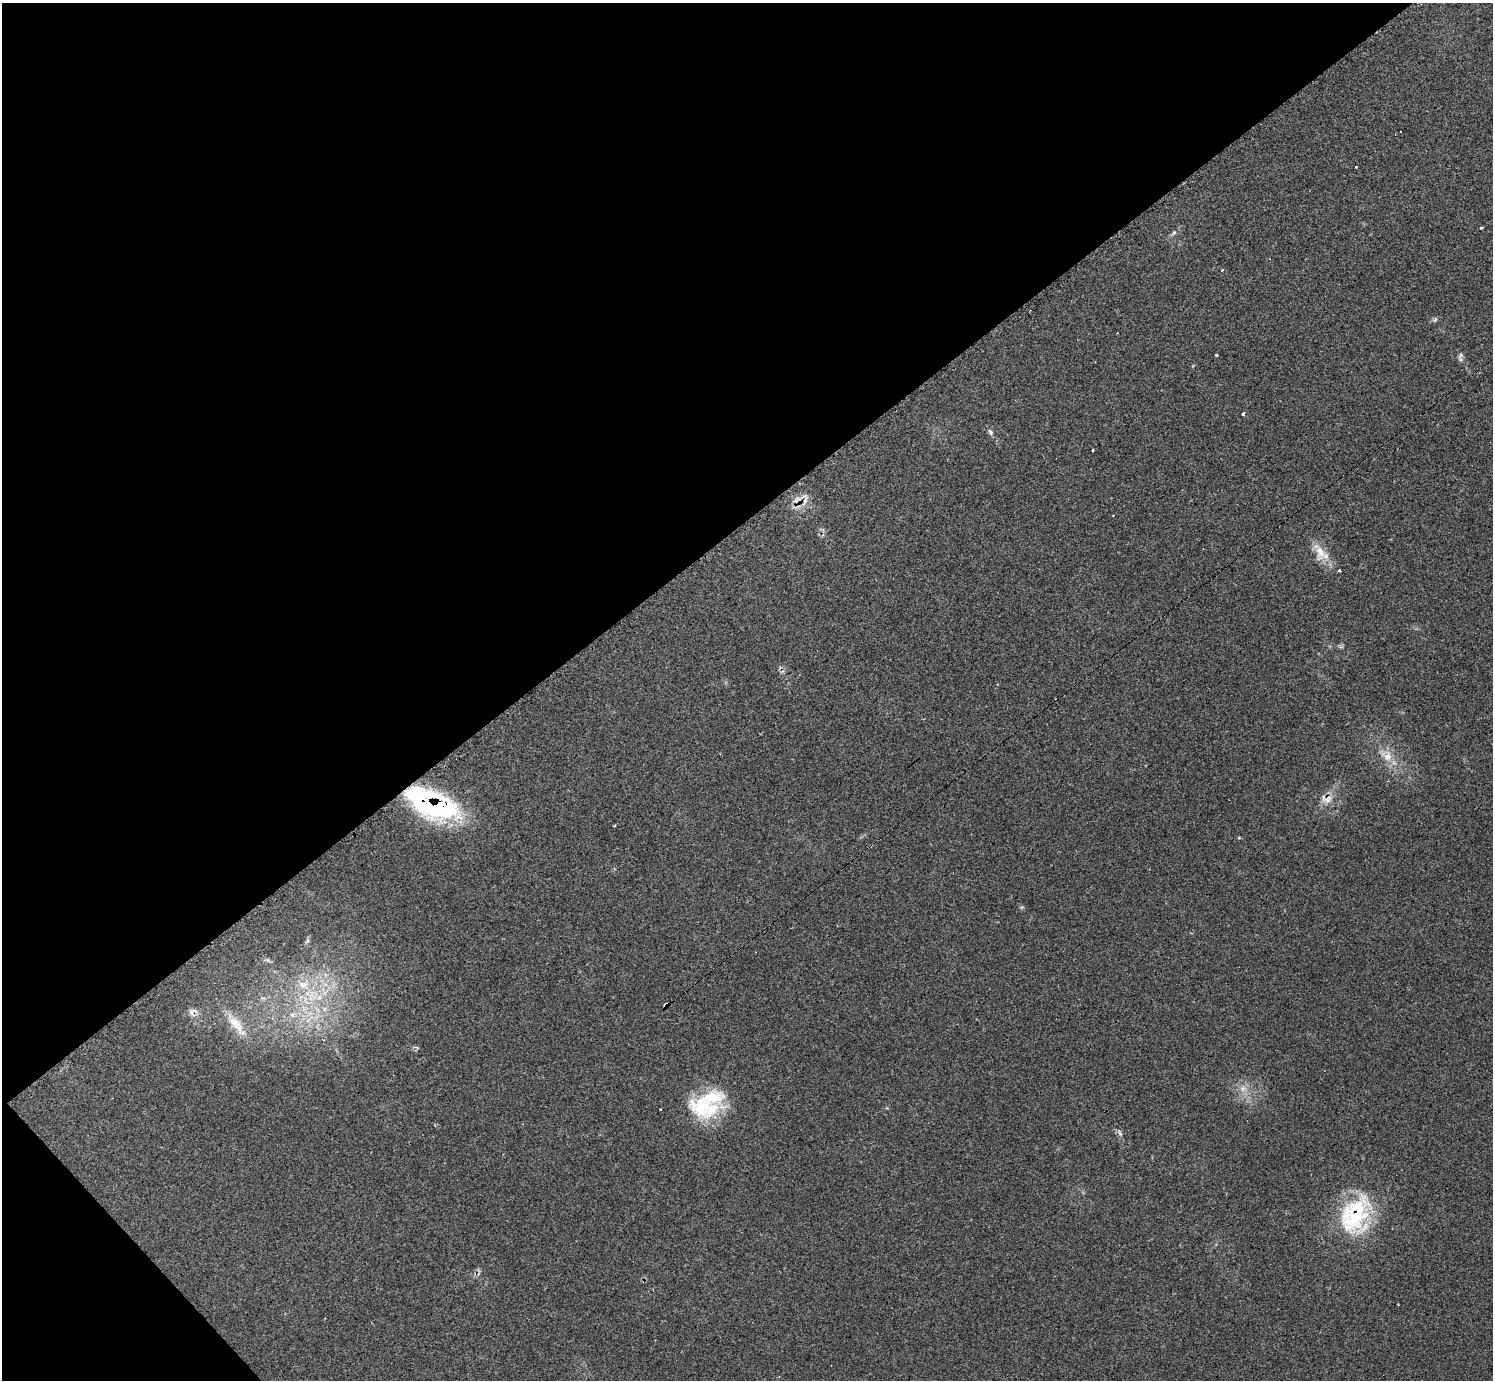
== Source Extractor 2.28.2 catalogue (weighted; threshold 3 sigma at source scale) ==
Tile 5 of 4 x 4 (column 1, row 2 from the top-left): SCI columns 1-1491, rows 2921-4298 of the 5972 x 5970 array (HDU 1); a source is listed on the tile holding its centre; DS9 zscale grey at full resolution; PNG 1495 x 1382 px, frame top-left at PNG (2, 3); no overlay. Shown black and unused: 40% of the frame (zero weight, under 2 of 3 exposures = <1% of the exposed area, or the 3 px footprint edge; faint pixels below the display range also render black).
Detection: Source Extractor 2.28.2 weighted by HDU 2 'WHT'; one run over the whole footprint, this tile lists its part. Background 0.161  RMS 0.0092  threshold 0.0415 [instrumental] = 3 sigma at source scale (4.5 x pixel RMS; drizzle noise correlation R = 1.50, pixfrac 1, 0.05/0.05 arcsec/px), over >= 5 px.
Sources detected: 30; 1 too faint to see at this stretch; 2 cosmic-ray / hot-pixel residue — not listed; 1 inside a brighter listed object's ellipse — not listed separately; the other 26 listed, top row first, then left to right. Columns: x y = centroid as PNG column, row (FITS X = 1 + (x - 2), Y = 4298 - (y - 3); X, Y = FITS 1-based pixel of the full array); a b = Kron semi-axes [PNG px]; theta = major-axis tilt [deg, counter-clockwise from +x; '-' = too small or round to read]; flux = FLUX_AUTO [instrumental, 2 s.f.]
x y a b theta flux
1481 228 3 3 - 4.1
1174 232 7 5 54 2
1222 270 3 2 - 1.6
1216 355 3 3 - 13
1461 355 9 6 53 2.4
1243 414 4 3 - 2.8
990 432 9 6 -61 2.5
1093 450 3 3 - 2.2
805 499 23 10 84 10
1320 552 26 13 -81 15
1339 570 3 3 - 3.6
1387 757 14 12 60 11
1327 799 18 13 5 10
432 804 61 26 -23 150
614 826 3 3 - 1.2
267 960 6 5 - 1.6
303 984 16 9 -2 12
665 1005 5 4 - 8.2
324 1009 7 4 -89 2.4
193 1012 13 10 25 5.5
293 1015 8 5 60 3
236 1024 32 12 -52 19
702 1107 37 32 -22 57
660 1109 3 2 - 1.1
1120 1133 10 5 -65 2.5
1355 1215 54 36 65 87
Overlapping masked pixels (flux is a lower limit): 6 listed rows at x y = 805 499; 1327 799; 432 804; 665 1005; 193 1012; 1355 1215